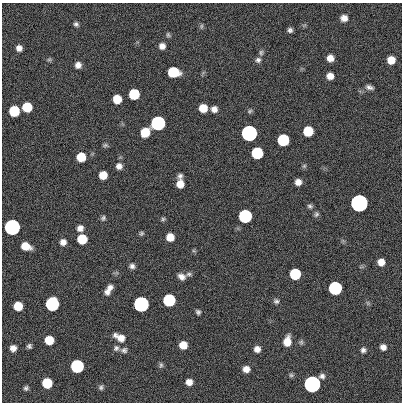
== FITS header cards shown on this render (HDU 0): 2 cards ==
NAXIS1  =                  400
NAXIS2  =                  400

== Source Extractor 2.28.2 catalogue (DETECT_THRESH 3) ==
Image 400 x 400 px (HDU 0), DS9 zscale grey, 1 PNG px = 1 image px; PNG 404 x 404 px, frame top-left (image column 1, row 400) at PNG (2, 3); no overlay
Background 0.648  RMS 34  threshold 101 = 3 sigma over >= 5 px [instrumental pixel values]
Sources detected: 87; all 87 listed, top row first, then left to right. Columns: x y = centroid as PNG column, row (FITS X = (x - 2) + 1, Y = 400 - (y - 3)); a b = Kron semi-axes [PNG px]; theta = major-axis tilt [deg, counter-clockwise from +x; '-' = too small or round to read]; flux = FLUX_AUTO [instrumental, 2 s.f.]
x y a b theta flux
344 18 7 7 - 1.6e+04
76 24 6 5 - 5.5e+03
201 26 7 5 82 3.9e+03
290 30 5 5 - 6.6e+03
168 35 7 5 -57 4.1e+03
162 46 6 6 - 1.3e+04
19 48 7 6 - 1.2e+04
261 53 9 6 90 5.5e+03
330 58 6 6 - 1.8e+04
49 59 6 5 - 3.8e+03
258 60 7 7 - 7.1e+03
391 60 6 6 - 3.1e+04
78 65 6 6 - 1.3e+04
173 72 8 7 - 1.2e+05
330 76 6 6 - 1.8e+04
369 87 9 5 -19 7.9e+03
134 94 7 7 - 1.2e+05
117 99 7 7 - 4.6e+04
27 107 7 7 - 7.3e+04
203 108 7 6 - 3.8e+04
214 109 7 7 - 1.3e+04
14 111 7 7 - 1.2e+05
250 111 7 5 28 4.2e+03
158 123 7 7 - 1.0e+06
308 131 7 7 - 9.0e+04
145 132 8 7 - 5.1e+04
249 133 7 7 - 3.5e+06
283 140 7 7 - 2.1e+05
105 145 8 5 -8 3.9e+03
257 153 7 7 - 2.0e+05
81 157 7 7 - 5.7e+04
119 166 8 8 - 1.1e+04
304 166 6 6 - 3.7e+03
103 175 7 6 - 3.4e+04
180 176 7 6 - 6.6e+03
298 182 6 6 - 1.4e+04
180 184 8 7 - 2.5e+04
359 203 7 7 - 1.1e+07
310 206 7 6 - 5.1e+03
316 214 7 6 - 5.1e+03
245 216 7 7 - 5.4e+05
103 218 7 6 - 4.9e+03
163 219 5 5 - 3.6e+03
12 227 7 7 - 2.9e+06
80 228 7 6 - 1.2e+04
141 233 6 5 - 4.1e+03
170 237 7 7 - 2.8e+04
82 239 7 7 - 7.7e+04
63 242 7 7 - 1.2e+04
25 246 8 6 -21 3.7e+04
194 251 6 4 -18 2.8e+03
381 262 6 6 - 2.0e+04
132 266 7 6 - 7.7e+03
189 274 8 5 1 5.3e+03
295 274 7 7 - 1.4e+05
181 277 9 7 -26 1.3e+04
110 288 8 6 30 1.1e+04
335 288 7 7 - 5.7e+05
107 292 7 6 - 9.6e+03
169 300 7 7 - 3.1e+05
276 301 7 6 - 6.0e+03
368 303 7 4 -71 3.4e+03
52 304 8 7 - 6.1e+05
141 304 7 7 - 2.1e+06
18 306 7 7 - 4.9e+04
198 312 5 5 - 5.3e+03
120 337 13 7 -27 2.4e+04
49 340 7 7 - 4.8e+04
287 341 10 7 79 3.3e+04
301 342 6 6 - 4.7e+03
183 345 7 6 - 2.9e+04
29 346 5 5 - 5.5e+03
383 347 7 6 - 1.1e+04
13 348 7 6 - 1.3e+04
116 348 8 7 - 7.1e+03
257 349 7 6 - 1.3e+04
124 350 8 7 - 7.0e+03
363 350 6 6 - 6.9e+03
161 365 8 5 89 4.9e+03
77 366 7 7 - 5.2e+05
246 369 7 6 - 1.7e+04
291 375 7 5 -1 4.4e+03
189 382 7 6 - 1.6e+04
47 383 7 7 - 9.8e+04
312 384 8 7 - 5.5e+06
101 387 7 5 73 5.1e+03
26 388 6 5 - 5.0e+03